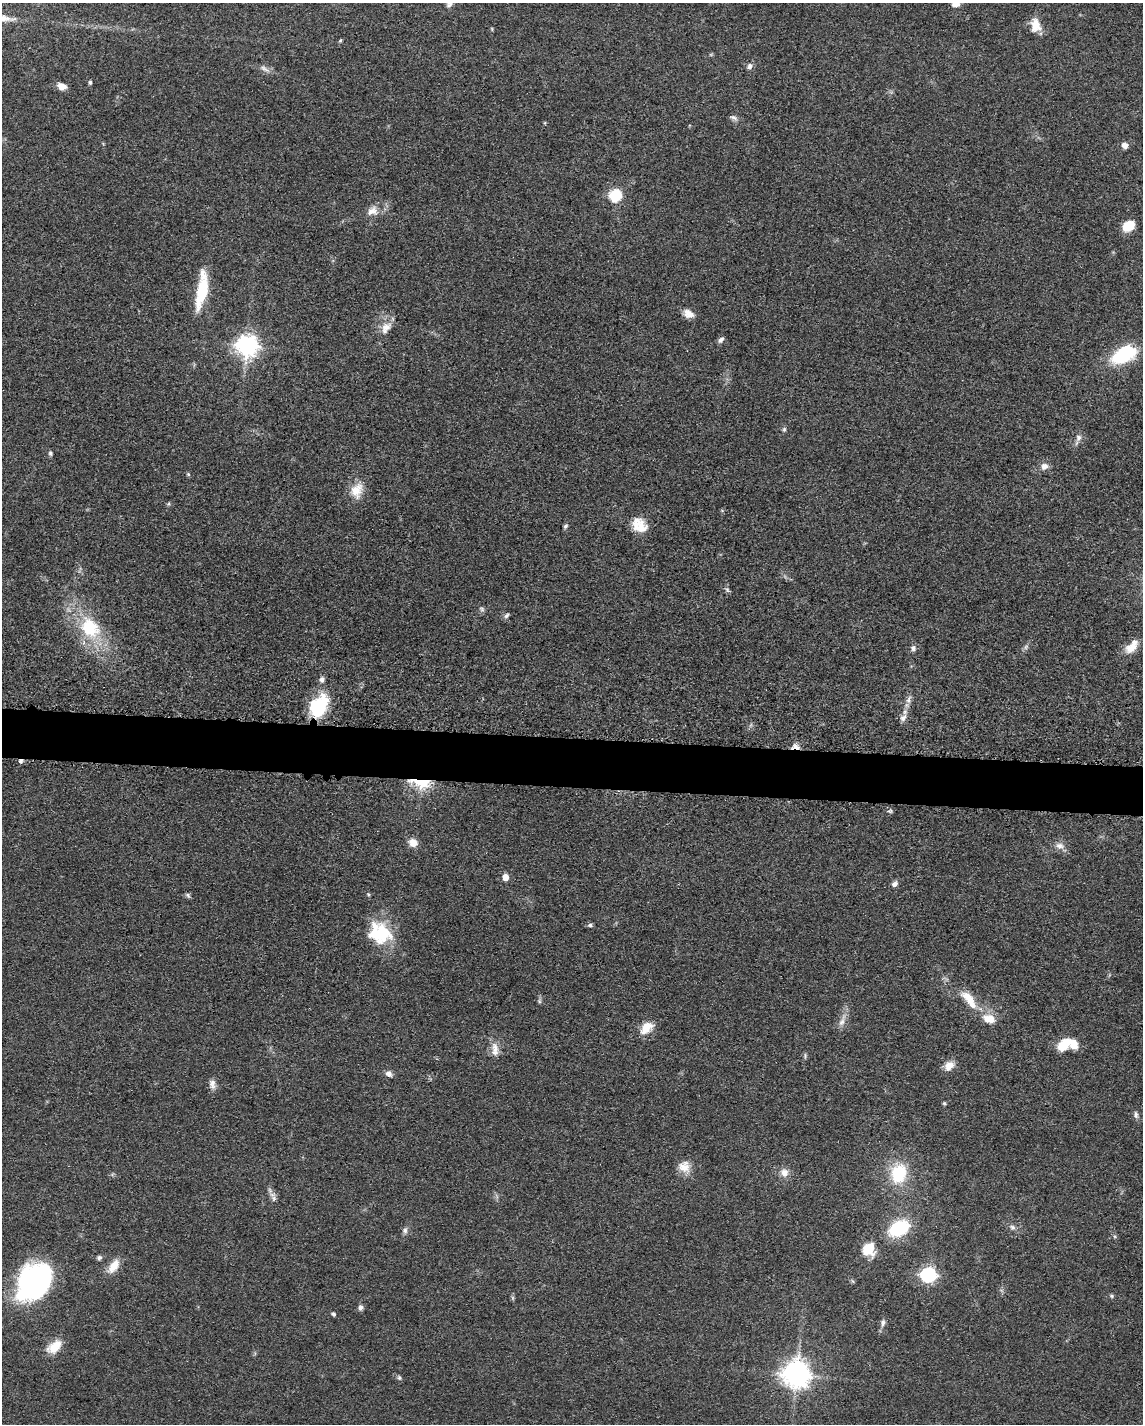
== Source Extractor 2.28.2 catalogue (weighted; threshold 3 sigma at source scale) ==
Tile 6 of 4 x 3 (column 2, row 2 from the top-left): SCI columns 1156-2296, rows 1649-3070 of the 4592 x 4657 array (HDU 1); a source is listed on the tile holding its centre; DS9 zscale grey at full resolution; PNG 1145 x 1426 px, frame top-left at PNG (2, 3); no overlay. Shown black and unused: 3% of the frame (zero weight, under 3 of 5 exposures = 4% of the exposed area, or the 3 px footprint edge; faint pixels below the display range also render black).
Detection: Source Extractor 2.28.2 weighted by HDU 2 'WHT'; one run over the whole footprint, this tile lists its part. Background 0.0476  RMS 0.0056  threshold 0.0253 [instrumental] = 3 sigma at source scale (4.5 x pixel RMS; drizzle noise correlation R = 1.50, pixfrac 1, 0.05/0.05 arcsec/px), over >= 5 px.
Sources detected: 87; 2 inside a brighter object's white glare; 1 cosmic-ray / hot-pixel residue — not listed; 3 inside a brighter listed object's ellipse — not listed separately; the other 81 listed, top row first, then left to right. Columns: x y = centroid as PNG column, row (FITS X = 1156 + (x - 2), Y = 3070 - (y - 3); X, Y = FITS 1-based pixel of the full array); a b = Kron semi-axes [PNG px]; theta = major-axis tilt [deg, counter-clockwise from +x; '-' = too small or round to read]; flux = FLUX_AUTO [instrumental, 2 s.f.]
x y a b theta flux
449 3 9 6 53 2.2
956 4 9 7 -1 3.7
1035 25 17 11 -78 8
340 40 5 4 - 0.67
750 66 8 6 75 2.2
264 68 14 5 -30 2.4
90 82 5 4 - 1.1
61 86 10 7 -16 4.7
734 117 11 5 -24 1.8
1125 145 7 6 - 3
615 195 6 6 - 50
372 211 16 12 33 5.8
1128 226 13 10 31 11
202 292 39 11 77 23
688 314 13 9 -28 4.8
386 328 18 11 49 6
721 340 8 5 52 1.8
247 345 8 8 - 310
1124 354 24 14 30 39
784 429 7 5 69 1
1078 438 9 7 75 2.4
50 453 7 5 -67 1.1
1044 466 9 8 - 3.4
188 474 5 4 - 0.72
357 490 20 15 66 9.7
639 525 20 15 -43 10
566 526 7 5 61 1.2
727 590 7 5 -68 1.2
482 609 7 6 - 1.2
507 615 8 5 50 1.4
90 628 32 24 -50 33
1026 647 8 5 60 1.4
1132 647 22 11 46 7.4
913 648 8 7 - 1.8
322 679 7 6 - 1.9
908 699 13 6 67 2.6
319 706 26 17 62 30
903 718 11 8 55 2.9
20 761 6 4 20 1.5
421 782 21 9 -10 21
890 811 7 5 0 1
413 843 10 8 -25 5.6
1060 846 13 9 -18 3.7
505 877 6 5 - 5.4
894 884 9 6 41 2.1
188 895 8 5 -51 1.2
590 925 6 5 - 1.2
383 933 34 21 -74 25
969 999 29 11 -51 12
539 1001 6 4 -72 0.9
989 1019 17 11 -18 8.2
842 1021 21 7 69 4.3
646 1028 18 11 43 8.6
1064 1045 18 11 42 11
495 1048 16 10 -81 5.4
949 1066 14 11 43 5
389 1074 9 7 -37 2.6
212 1084 14 8 -84 3.2
944 1103 5 5 - 0.68
1136 1115 11 5 -82 1.7
684 1167 16 15 - 6.8
784 1173 12 10 -80 4.4
898 1173 21 16 79 27
274 1198 6 6 - 1.6
1012 1227 8 7 - 1.8
899 1228 19 13 27 32
405 1230 9 6 75 1.8
868 1249 14 12 61 13
99 1258 7 5 25 1.4
114 1266 19 10 53 7.9
928 1275 8 7 - 94
33 1281 37 30 51 110
852 1281 6 4 -69 0.76
1112 1296 6 5 - 1
512 1298 7 4 -89 0.9
360 1307 8 6 87 1.7
333 1314 4 4 - 1.4
883 1323 10 7 77 2.1
54 1347 21 12 39 9.4
796 1374 9 9 - 590
399 1378 7 5 -69 1
Overlapping masked pixels (flux is a lower limit): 3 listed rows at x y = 319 706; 20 761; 421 782
Isophote crosses this tile's border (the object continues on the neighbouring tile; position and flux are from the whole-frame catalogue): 2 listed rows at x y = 449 3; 956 4